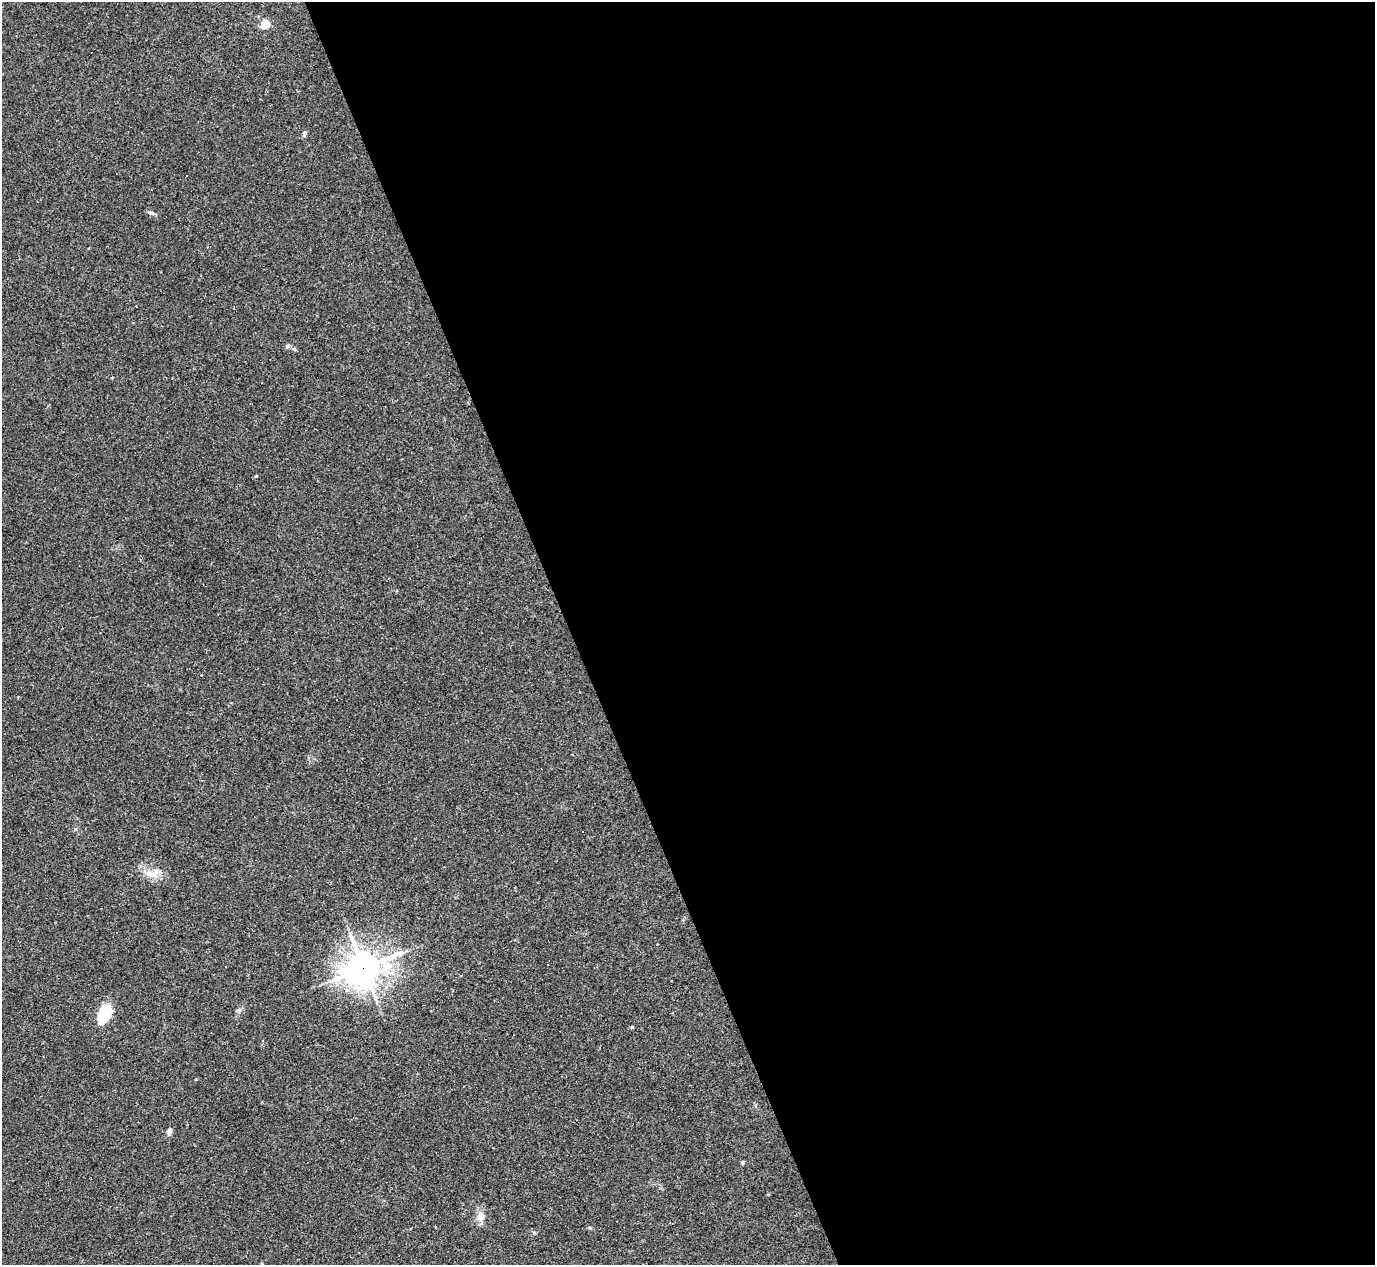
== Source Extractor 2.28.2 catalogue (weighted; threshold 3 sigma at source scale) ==
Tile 8 of 4 x 4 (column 4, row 2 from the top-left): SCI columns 4119-5491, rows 2804-4066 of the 5491 x 5477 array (HDU 1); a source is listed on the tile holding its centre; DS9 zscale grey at full resolution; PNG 1377 x 1267 px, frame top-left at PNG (2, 2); no overlay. Shown black and unused: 59% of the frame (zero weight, under 2 of 3 exposures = <1% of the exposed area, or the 3 px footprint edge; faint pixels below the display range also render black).
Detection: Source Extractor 2.28.2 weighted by HDU 2 'WHT'; one run over the whole footprint, this tile lists its part. Background 0.0643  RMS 0.0057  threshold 0.0256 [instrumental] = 3 sigma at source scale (4.5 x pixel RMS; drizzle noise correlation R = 1.50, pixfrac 1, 0.05/0.05 arcsec/px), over >= 5 px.
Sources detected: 15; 1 cosmic-ray / hot-pixel residue — not listed; the other 14 listed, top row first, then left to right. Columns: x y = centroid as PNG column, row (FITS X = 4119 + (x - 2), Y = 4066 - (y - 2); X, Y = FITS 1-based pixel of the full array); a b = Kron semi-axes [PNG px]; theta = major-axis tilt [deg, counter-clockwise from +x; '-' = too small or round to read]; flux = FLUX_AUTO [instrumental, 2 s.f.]
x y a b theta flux
265 24 5 5 - 28
305 133 8 5 71 1.4
186 176 3 2 - 0.45
153 213 7 5 -27 1.1
287 346 7 5 37 1
151 874 21 8 -20 6.2
547 965 3 3 - 0.88
226 967 3 3 - 1.2
363 968 14 12 29 860
104 1014 23 14 58 15
632 1027 4 4 - 0.66
169 1131 8 6 73 2.3
743 1162 5 4 - 0.94
480 1215 19 6 61 3.6
Overlapping masked pixels (flux is a lower limit): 1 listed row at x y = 363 968
Unlisted compact peaks at least as high as the median listed source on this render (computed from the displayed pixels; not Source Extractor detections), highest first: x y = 534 1233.